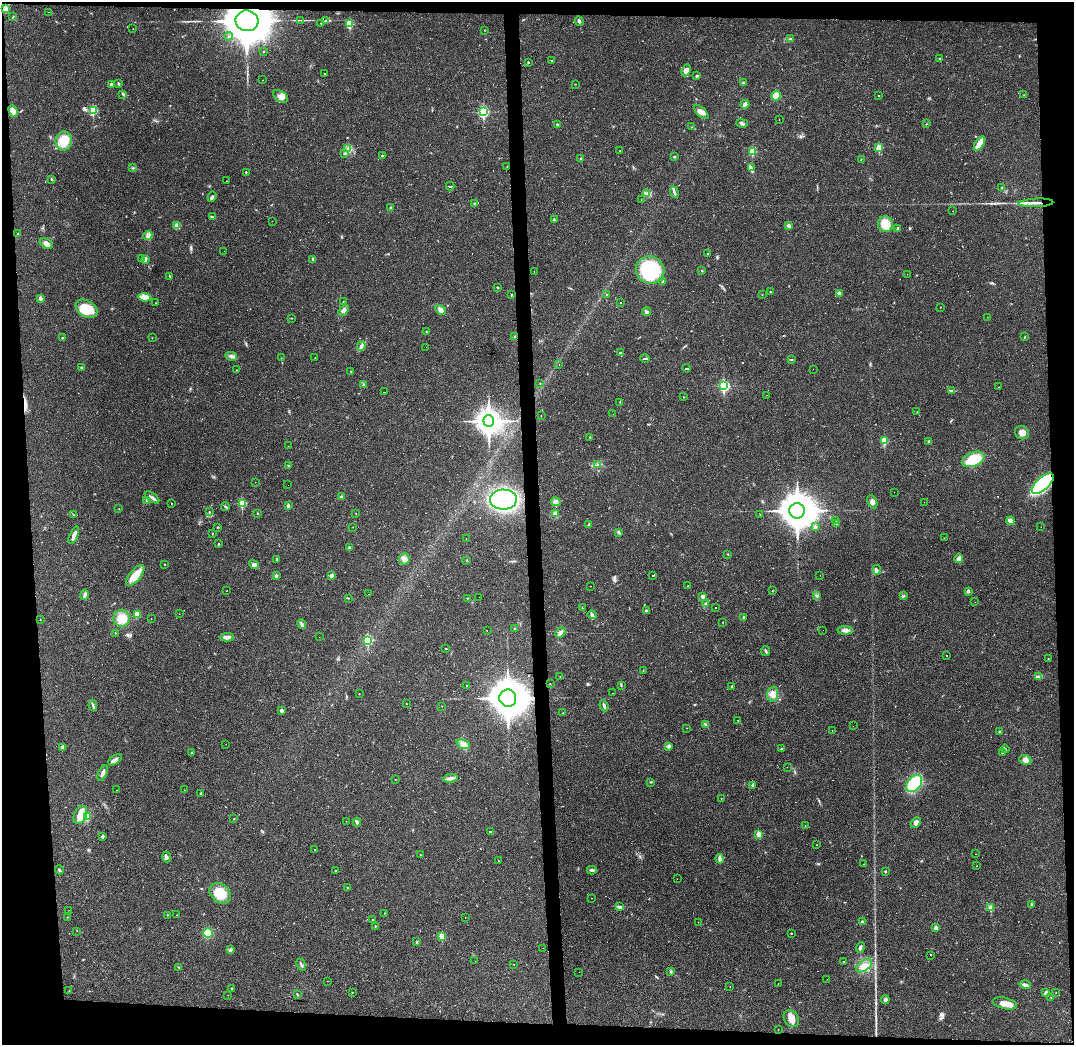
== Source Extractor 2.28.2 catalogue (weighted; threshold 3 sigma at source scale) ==
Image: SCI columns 1-4285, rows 42-4211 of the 4285 x 4255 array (HDU 1 of 3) = the unmasked area's bounding box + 8 px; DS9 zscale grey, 4 x 4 block average (1 PNG px = mean of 4 x 4 image px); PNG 1076 x 1047 px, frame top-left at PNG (2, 2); each listed source drawn as its Kron ellipse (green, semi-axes under 4 px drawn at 4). Shown black and unused: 9% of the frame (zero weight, under 2 of 3 exposures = <1% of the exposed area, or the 3 px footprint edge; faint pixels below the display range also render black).
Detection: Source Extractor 2.28.2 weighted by HDU 2 'WHT'. Background 0.0431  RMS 0.0043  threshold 0.0193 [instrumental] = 3 sigma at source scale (4.5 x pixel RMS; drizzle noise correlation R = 1.50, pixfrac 1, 0.05/0.05 arcsec/px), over >= 5 px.
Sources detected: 409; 2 too faint to see at this stretch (4 x 4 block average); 1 inside a brighter object's white glare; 45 cosmic-ray / hot-pixel residue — neither listed nor drawn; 1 coinciding with a brighter row at this scale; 4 inside a brighter listed object's ellipse — not listed separately; the other 356 listed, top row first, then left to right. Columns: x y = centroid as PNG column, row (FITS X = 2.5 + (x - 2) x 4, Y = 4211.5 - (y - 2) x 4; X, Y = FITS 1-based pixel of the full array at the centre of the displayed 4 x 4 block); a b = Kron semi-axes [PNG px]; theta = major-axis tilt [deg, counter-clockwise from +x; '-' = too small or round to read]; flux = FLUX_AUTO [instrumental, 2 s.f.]
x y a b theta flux
6 8 3 2 - 2.5
49 12 2 2 - 0.91
13 17 3 2 - 1.6
300 20 3 2 - 1.8
247 21 11 10 - 10000
326 21 4 2 - 3
579 21 5 3 - 4.9
321 23 2 2 - 1.6
350 24 2 2 - 84
133 29 2 2 - 0.55
485 30 2 2 - 1.4
229 36 4 2 - 3.1
790 39 3 2 - 2.6
263 51 2 2 - 1.3
940 58 2 2 - 1.8
551 60 2 2 - 1.3
528 62 2 2 - 1.7
686 70 6 4 65 15
325 74 2 2 - 0.88
697 76 3 2 - 3.7
263 80 2 2 - 0.45
743 83 3 3 - 3.8
111 84 2 2 - 9.8
119 84 3 2 - 2.7
575 84 2 2 - 0.77
123 94 4 2 - 2.8
879 95 2 2 - 1.4
1024 95 2 2 - 0.96
281 96 8 5 -34 14
776 96 5 4 - 31
745 104 4 2 - 24
93 110 3 2 - 120
13 111 6 4 -68 18
483 112 3 3 - 230
701 112 9 4 -44 15
779 120 2 2 - 0.49
742 123 6 3 -14 6.3
926 124 2 2 - 1.3
557 125 3 2 - 3
692 127 2 2 - 1.3
64 141 9 8 - 54
979 144 8 4 57 33
879 148 2 2 - 55
348 149 3 2 - 2.2
620 150 2 2 - 1
752 151 2 2 - 74
344 153 3 2 - 1.9
382 156 3 2 - 1.8
674 157 2 2 - 2.9
580 159 2 2 - 1.7
861 159 2 2 - 1
507 166 2 2 - 0.71
133 168 2 2 - 1
751 168 3 2 - 2.4
246 172 2 2 - 1.7
52 179 3 2 - 1.5
227 181 2 2 - 0.99
450 186 4 2 - 86
1002 187 2 2 - 1.2
674 192 6 2 -71 5.5
647 194 4 3 - 5.8
212 197 5 2 - 3.9
641 200 2 2 - 0.53
475 203 2 2 - 1.9
1036 203 17 2 2 19
391 207 2 2 - 2.3
953 211 2 2 - 0.7
212 217 3 2 - 3.3
554 219 3 2 - 2
272 221 2 2 - 0.52
885 224 8 7 - 33
177 225 4 3 - 7.3
789 226 4 4 - 6
898 228 3 2 - 2
18 234 2 2 - 1.8
148 236 4 4 - 8.2
46 244 7 4 -31 12
224 251 2 2 - 1.6
708 254 2 2 - 3.1
141 258 3 2 - 1.6
145 259 4 3 - 7.9
313 259 3 2 - 4.8
650 270 14 13 - 200
534 271 2 2 - 0.59
701 271 3 2 - 1.4
907 274 2 2 - 0.41
170 276 3 2 - 1.5
663 282 4 2 - 3.9
498 287 2 2 - 2.1
770 292 2 2 - 0.85
839 293 3 3 - 5.2
607 294 2 2 - 0.75
511 295 3 2 - 1.6
762 295 2 2 - 0.81
144 297 6 4 -7 25
41 298 2 2 - 16
343 301 2 2 - 1.1
156 303 2 2 - 0.65
621 303 2 2 - 27
941 307 2 2 - 0.86
87 309 12 8 -31 61
344 310 6 3 47 7.2
441 310 6 4 -32 9.3
647 312 4 3 - 6.5
987 317 2 2 - 0.47
292 318 2 2 - 0.85
426 332 2 2 - 0.96
515 337 3 2 - 2.6
1024 337 3 2 - 1.8
63 338 4 2 - 2
152 338 2 2 - 0.83
361 346 5 2 - 4.5
426 347 2 2 - 7.5
620 353 3 2 - 2
231 356 6 3 -13 6
315 357 2 2 - 0.72
281 358 2 2 - 0.81
645 358 5 2 - 120
791 359 2 2 - 0.83
559 364 2 2 - 0.82
81 368 3 2 - 2.6
687 368 4 2 - 130
813 369 2 2 - 0.35
237 370 2 2 - 1.7
351 371 2 2 - 1
540 383 2 2 - 0.73
363 384 2 2 - 1.4
724 386 3 3 - 260
999 387 2 2 - 0.46
951 390 4 2 - 3.1
384 392 2 2 - 29
766 395 2 2 - 0.49
684 397 2 2 - 0.83
620 402 2 2 - 1.2
917 412 2 2 - 0.6
613 414 2 2 - 0.55
541 416 2 2 - 0.66
489 421 6 5 - 2700
1022 433 7 6 - 20
590 437 2 2 - 2.1
884 441 2 2 - 67
929 441 3 2 - 2.5
288 446 2 2 - 0.46
973 459 12 7 22 74
598 465 2 2 - 2.2
288 466 3 2 - 1.8
255 482 2 2 - 0.37
1043 484 14 6 42 360
288 485 2 2 - 0.38
894 492 2 2 - 0.76
152 497 8 2 -36 7.1
341 497 3 3 - 3.1
503 500 13 10 0 480
146 501 3 2 - 1.4
556 502 5 4 - 7.6
872 502 7 4 -64 10
924 502 2 2 - 0.93
172 503 2 2 - 0.86
242 503 3 2 - 94
288 506 2 2 - 11
225 507 4 2 - 3.5
119 509 2 2 - 0.87
797 511 8 7 - 5600
209 512 3 2 - 1.4
257 513 2 2 - 1.4
356 513 2 2 - 0.81
555 513 4 2 - 3.9
73 515 2 2 - 0.95
760 515 2 2 - 1.1
836 520 2 2 - 1.2
1011 521 4 3 - 13
589 524 2 2 - 6.9
837 524 4 2 - 2.8
218 527 2 2 - 0.89
353 527 2 2 - 0.66
815 527 2 2 - 7.9
1041 527 2 2 - 1.1
619 532 4 2 - 3.3
213 534 2 2 - 2.2
74 535 9 3 69 13
466 538 2 2 - 0.42
944 538 2 2 - 0.73
218 544 3 2 - 1.9
349 548 3 2 - 3.5
728 554 2 2 - 1.4
276 559 4 2 - 2
404 559 5 5 - 13
959 559 4 3 - 10
467 560 2 2 - 0.86
165 564 2 2 - 0.81
254 565 5 3 - 8
877 570 5 3 - 6.4
135 575 13 5 51 41
331 575 4 3 - 7.3
653 575 2 2 - 120
820 575 2 2 - 0.38
276 576 3 3 - 4.4
591 586 2 2 - 0.39
688 586 2 2 - 1.3
773 590 2 2 - 0.96
227 591 2 2 - 1
968 591 2 2 - 7.6
369 594 2 2 - 3.1
84 595 5 3 - 4.9
703 596 3 3 - 5.7
817 596 3 2 - 2.9
903 596 3 2 - 2.2
479 597 2 2 - 0.24
348 598 2 2 - 1.1
467 598 2 2 - 1.3
975 602 2 2 - 0.26
706 603 3 3 - 3.3
715 607 2 2 - 1.3
582 608 2 2 - 0.81
646 611 2 2 - 9.5
137 614 4 3 - 21
179 614 2 2 - 0.57
592 615 5 3 - 4.6
744 617 2 2 - 4.5
122 618 8 8 - 40
40 619 2 2 - 0.68
151 619 2 2 - 0.38
723 622 2 2 - 1.1
301 624 5 2 - 3.9
515 629 2 2 - 7.3
487 630 2 2 - 0.84
823 630 2 2 - 0.78
845 630 8 4 -1 9.4
115 633 2 2 - 0.89
560 633 6 3 44 9
227 637 7 3 3 11
319 637 2 2 - 0.42
368 640 3 2 - 120
446 648 2 2 - 1.1
766 651 5 2 - 3.5
947 655 2 2 - 0.97
1048 658 2 2 - 0.87
643 670 2 2 - 0.72
560 676 2 2 - 0.65
1039 676 3 2 - 3
550 684 2 2 - 0.62
467 685 2 2 - 0.76
621 685 3 2 - 1.5
731 686 3 2 - 2.8
612 693 2 2 - 0.57
359 694 2 2 - 0.79
773 694 7 5 87 16
508 698 8 8 - 6000
406 704 2 2 - 0.93
93 705 5 2 - 4.4
442 706 2 2 - 0.68
604 706 5 2 - 5.1
282 711 2 2 - 14
563 713 2 2 - 0.76
738 720 2 2 - 0.6
706 724 3 2 - 2.1
853 726 2 2 - 0.8
687 728 2 2 - 0.58
832 730 2 2 - 0.9
1000 731 2 2 - 2.1
226 744 2 2 - 0.35
463 744 7 4 -23 13
668 746 4 3 - 4.2
62 747 2 2 - 13
781 749 3 2 - 2.2
1005 749 4 2 - 2.9
1002 752 2 2 - 2.7
192 753 2 2 - 2
115 760 7 3 33 10
1025 760 6 5 - 14
787 767 2 2 - 0.55
103 773 8 3 68 8.1
450 778 7 4 6 8.6
395 779 2 2 - 0.79
651 782 3 2 - 1.4
914 783 10 6 49 120
753 785 4 3 - 4.6
117 790 2 2 - 0.59
184 790 2 2 - 0.47
201 793 2 2 - 4.5
721 798 2 2 - 0.64
80 815 9 6 66 35
87 817 4 3 - 18
234 819 2 2 - 1.1
346 821 2 2 - 0.43
357 822 4 2 - 8.2
916 823 6 4 49 9.8
805 825 2 2 - 0.58
490 831 2 2 - 53
759 834 2 2 - 49
102 836 2 2 - 8.1
817 845 2 2 - 0.64
315 849 2 2 - 0.78
976 854 2 2 - 0.44
420 855 2 2 - 1.3
167 857 5 3 - 8.5
720 859 5 3 - 8.7
499 861 2 2 - 0.66
863 864 2 2 - 0.73
977 866 2 2 - 0.81
59 870 4 2 - 3.1
592 870 5 2 - 5.9
336 871 2 2 - 1.2
885 871 2 2 - 3.8
677 879 2 2 - 0.43
348 888 3 2 - 2.3
220 893 12 9 -40 49
592 898 2 2 - 0.66
1031 904 2 2 - 2
620 907 4 3 - 4.2
991 908 2 2 - 37
69 910 2 2 - 0.29
385 913 2 2 - 0.74
167 915 2 2 - 0.78
177 915 2 2 - 1.1
67 917 2 2 - 1.1
465 917 2 2 - 0.4
373 920 3 2 - 1.9
698 922 2 2 - 0.67
862 922 3 2 - 4.8
375 926 2 2 - 1.4
936 928 3 3 - 9.1
77 931 2 2 - 0.45
208 933 5 4 - 49
791 933 2 2 - 2
442 936 2 2 - 60
417 941 2 2 - 1.2
543 948 2 2 - 0.65
860 948 5 2 - 5.3
230 950 4 2 - 3.2
931 955 2 2 - 86
475 961 2 2 - 0.38
844 962 2 2 - 38
514 964 2 2 - 0.84
301 965 6 2 -60 4.3
864 966 9 5 33 17
179 967 3 2 - 2
671 971 3 2 - 2.9
579 972 2 2 - 0.59
827 979 2 2 - 0.81
327 981 2 2 - 0.4
778 983 2 2 - 0.45
1025 985 6 3 -16 7.1
730 986 2 2 - 0.73
231 988 2 2 - 2.7
69 991 2 2 - 0.84
352 992 2 2 - 1.4
1056 992 2 2 - 0.67
1046 993 3 3 - 6
297 994 2 2 - 1.3
228 995 2 2 - 0.28
1051 997 2 2 - 0.75
885 1000 4 3 - 5.9
1005 1003 12 5 -13 21
791 1019 9 7 -55 24
778 1029 2 2 - 0.61
Overlapping masked pixels (flux is a lower limit): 4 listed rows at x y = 247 21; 1036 203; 1043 484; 508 698
Diffuse or blended objects may show on this block-average render without a row.